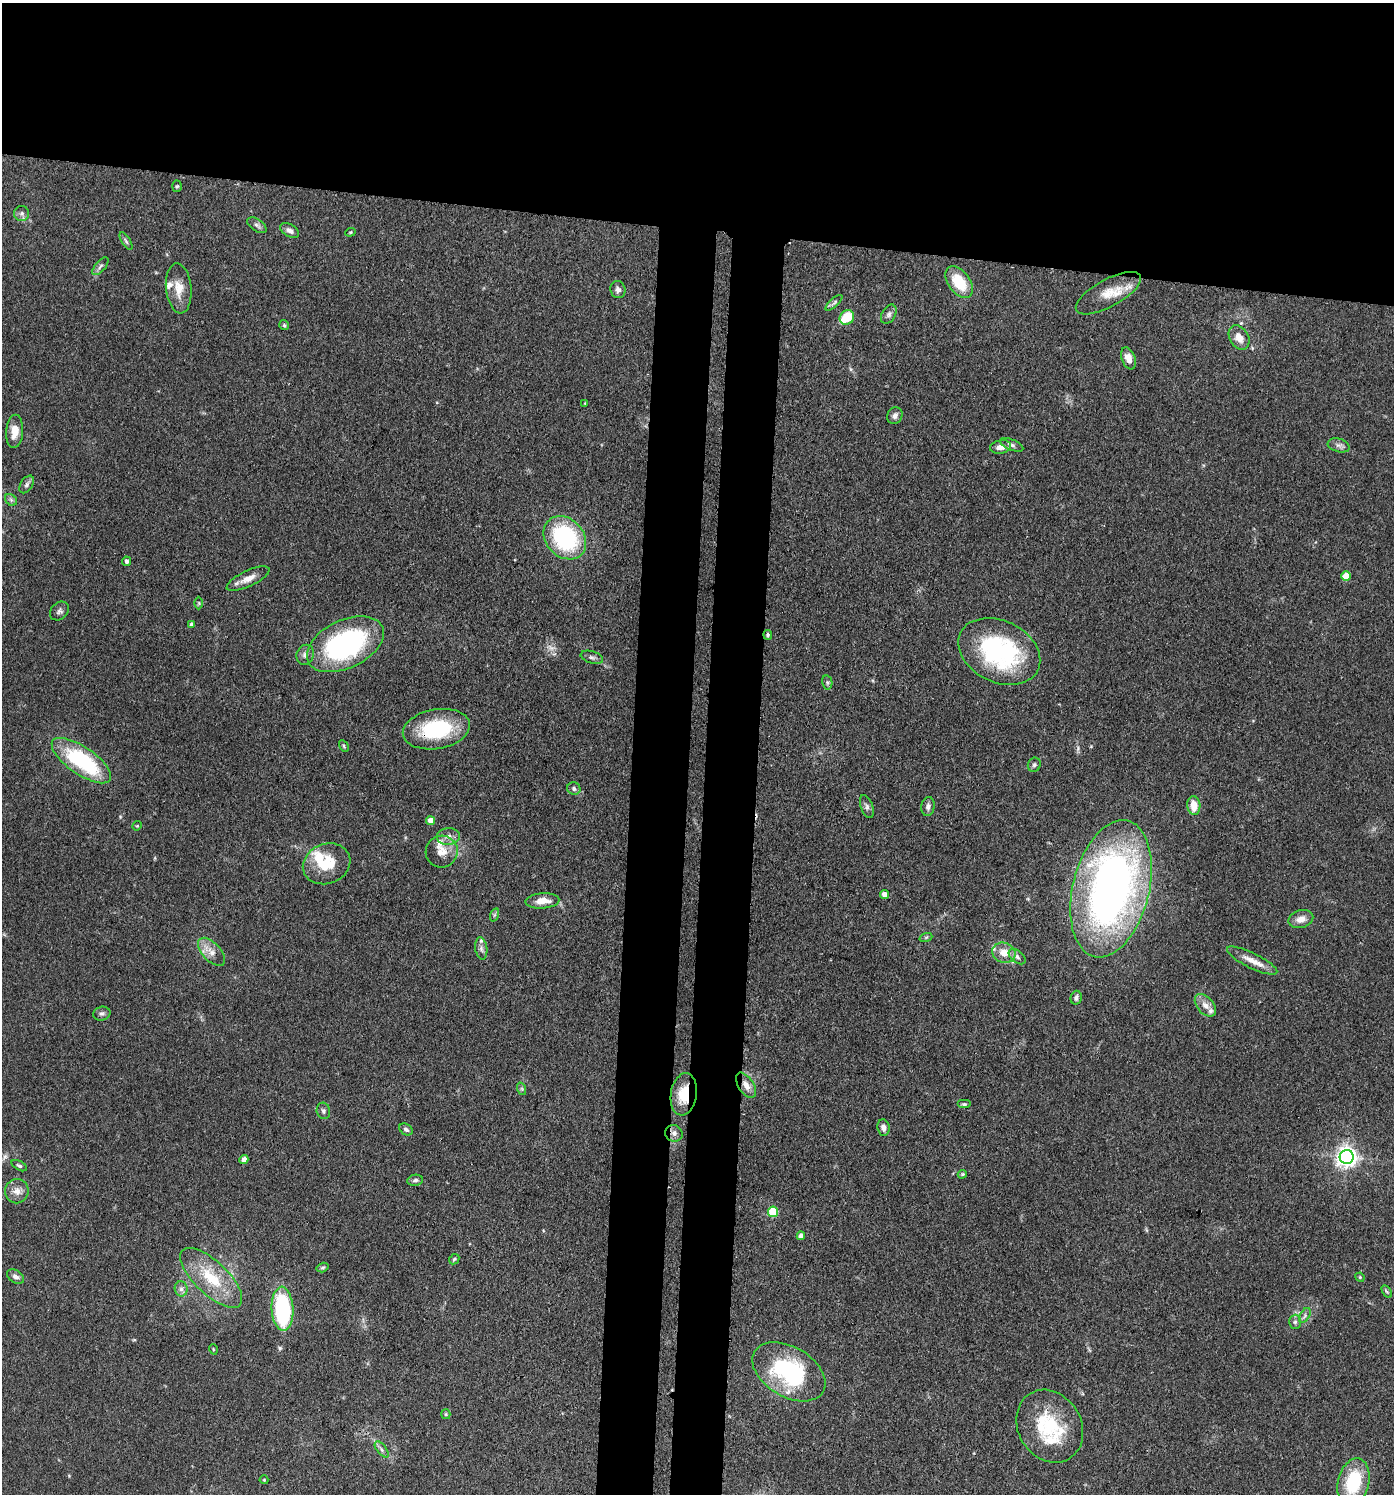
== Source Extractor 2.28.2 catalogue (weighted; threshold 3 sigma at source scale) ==
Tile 2 of 3 x 3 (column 2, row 1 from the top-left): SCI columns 1680-3071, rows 3059-4550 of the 4645 x 4619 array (HDU 1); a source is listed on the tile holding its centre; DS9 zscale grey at full resolution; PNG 1396 x 1496 px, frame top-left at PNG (2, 3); each listed source drawn as its Kron ellipse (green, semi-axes under 4 px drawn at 4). Shown black and unused: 22% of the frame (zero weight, under 3 of 4 exposures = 9% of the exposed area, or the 3 px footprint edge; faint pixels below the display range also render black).
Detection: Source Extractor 2.28.2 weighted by HDU 2 'WHT'; one run over the whole footprint, this tile lists its part. Background 0.153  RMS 0.0055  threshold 0.025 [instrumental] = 3 sigma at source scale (4.5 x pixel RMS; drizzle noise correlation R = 1.50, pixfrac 1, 0.05/0.05 arcsec/px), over >= 5 px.
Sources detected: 109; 1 too faint to see at this stretch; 1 inside a brighter object's white glare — neither listed nor drawn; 9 inside a brighter listed object's ellipse — not listed separately; the other 98 listed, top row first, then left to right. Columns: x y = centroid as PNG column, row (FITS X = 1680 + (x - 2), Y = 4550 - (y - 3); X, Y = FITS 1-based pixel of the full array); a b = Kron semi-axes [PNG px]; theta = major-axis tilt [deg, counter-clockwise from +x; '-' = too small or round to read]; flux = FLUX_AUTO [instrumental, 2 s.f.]
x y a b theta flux
177 186 6 5 - 0.89
22 213 7 7 - 1.9
257 225 11 6 -33 1.9
290 230 10 6 -31 2.4
350 232 5 4 - 0.69
126 241 10 4 -58 1.3
100 266 11 5 48 1.7
959 282 18 10 -54 18
179 288 25 12 -84 9
618 290 8 7 - 2.3
1108 293 36 13 29 13
834 303 10 4 42 1.3
889 314 10 6 59 1.8
847 317 8 6 42 13
284 325 5 5 - 0.81
1239 337 13 9 -59 5.9
1128 358 11 6 -69 5.2
585 403 4 4 - 0.48
895 416 8 7 - 2.3
15 431 16 8 86 6.8
1011 445 12 5 -22 1.9
1339 445 11 6 -17 2.2
1000 447 10 6 12 4.4
27 484 10 6 57 1.7
11 500 7 5 -45 1.2
565 538 24 19 -48 64
126 561 5 4 - 1.5
1346 576 5 5 - 11
248 579 23 8 25 5.5
199 603 6 4 -90 0.67
59 611 10 8 44 2
192 624 4 4 - 1.8
768 635 5 4 - 1
345 644 41 24 26 100
999 651 43 31 -26 80
305 655 10 8 68 2.7
592 657 11 6 -17 1.9
827 682 7 5 -79 1.1
436 729 34 19 10 43
344 746 6 4 -62 0.78
81 761 35 13 -35 59
1034 765 7 6 - 1.3
574 788 6 6 - 1.6
1194 805 9 6 -85 7.8
867 806 12 6 -70 1.9
928 806 9 6 83 2.4
431 821 4 4 - 7
137 826 5 4 - 0.57
448 836 11 8 5 3.7
442 852 16 16 - 7.8
327 864 24 20 21 18
1111 889 70 38 76 320
884 894 4 4 - 3.9
542 901 17 7 3 7.1
494 915 7 4 71 0.86
1301 919 12 8 16 4.9
926 937 6 4 19 0.87
481 949 11 6 -82 2
211 952 17 9 -47 5.4
1004 953 12 10 -20 7.3
1017 957 10 6 -39 2.2
1252 961 28 7 -26 6.9
1076 998 7 5 76 1.6
1205 1005 13 8 -49 4.4
102 1014 8 7 - 1.8
746 1085 14 7 -57 5.2
522 1089 6 4 -71 0.87
684 1094 21 13 81 15
964 1104 7 4 0 1.1
323 1111 8 6 -77 1.6
883 1128 8 6 -82 2.5
406 1129 7 5 -35 1.5
674 1133 9 8 - 2.7
1347 1157 7 7 - 360
244 1160 4 4 - 3.2
19 1166 8 4 -28 1.2
962 1174 5 3 - 0.69
415 1180 8 5 10 1.4
17 1191 12 11 - 4.7
773 1212 5 5 - 32
801 1236 4 4 - 3.5
454 1259 6 4 45 0.87
323 1267 6 4 17 0.88
15 1277 9 6 -32 2.5
1360 1277 5 4 - 0.6
211 1278 39 16 -44 25
181 1289 7 6 - 2.2
1387 1292 7 4 -58 0.84
282 1309 22 11 -87 64
1305 1315 8 4 60 1.5
1295 1322 7 6 - 1.6
213 1349 5 3 - 0.49
789 1372 40 25 -31 67
446 1414 5 4 - 0.7
1050 1426 38 31 -59 35
382 1449 9 4 -52 1.6
264 1480 4 4 - 0.53
1353 1482 24 15 75 30
Overlapping masked pixels (flux is a lower limit): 5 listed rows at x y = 999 651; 436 729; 746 1085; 684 1094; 674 1133